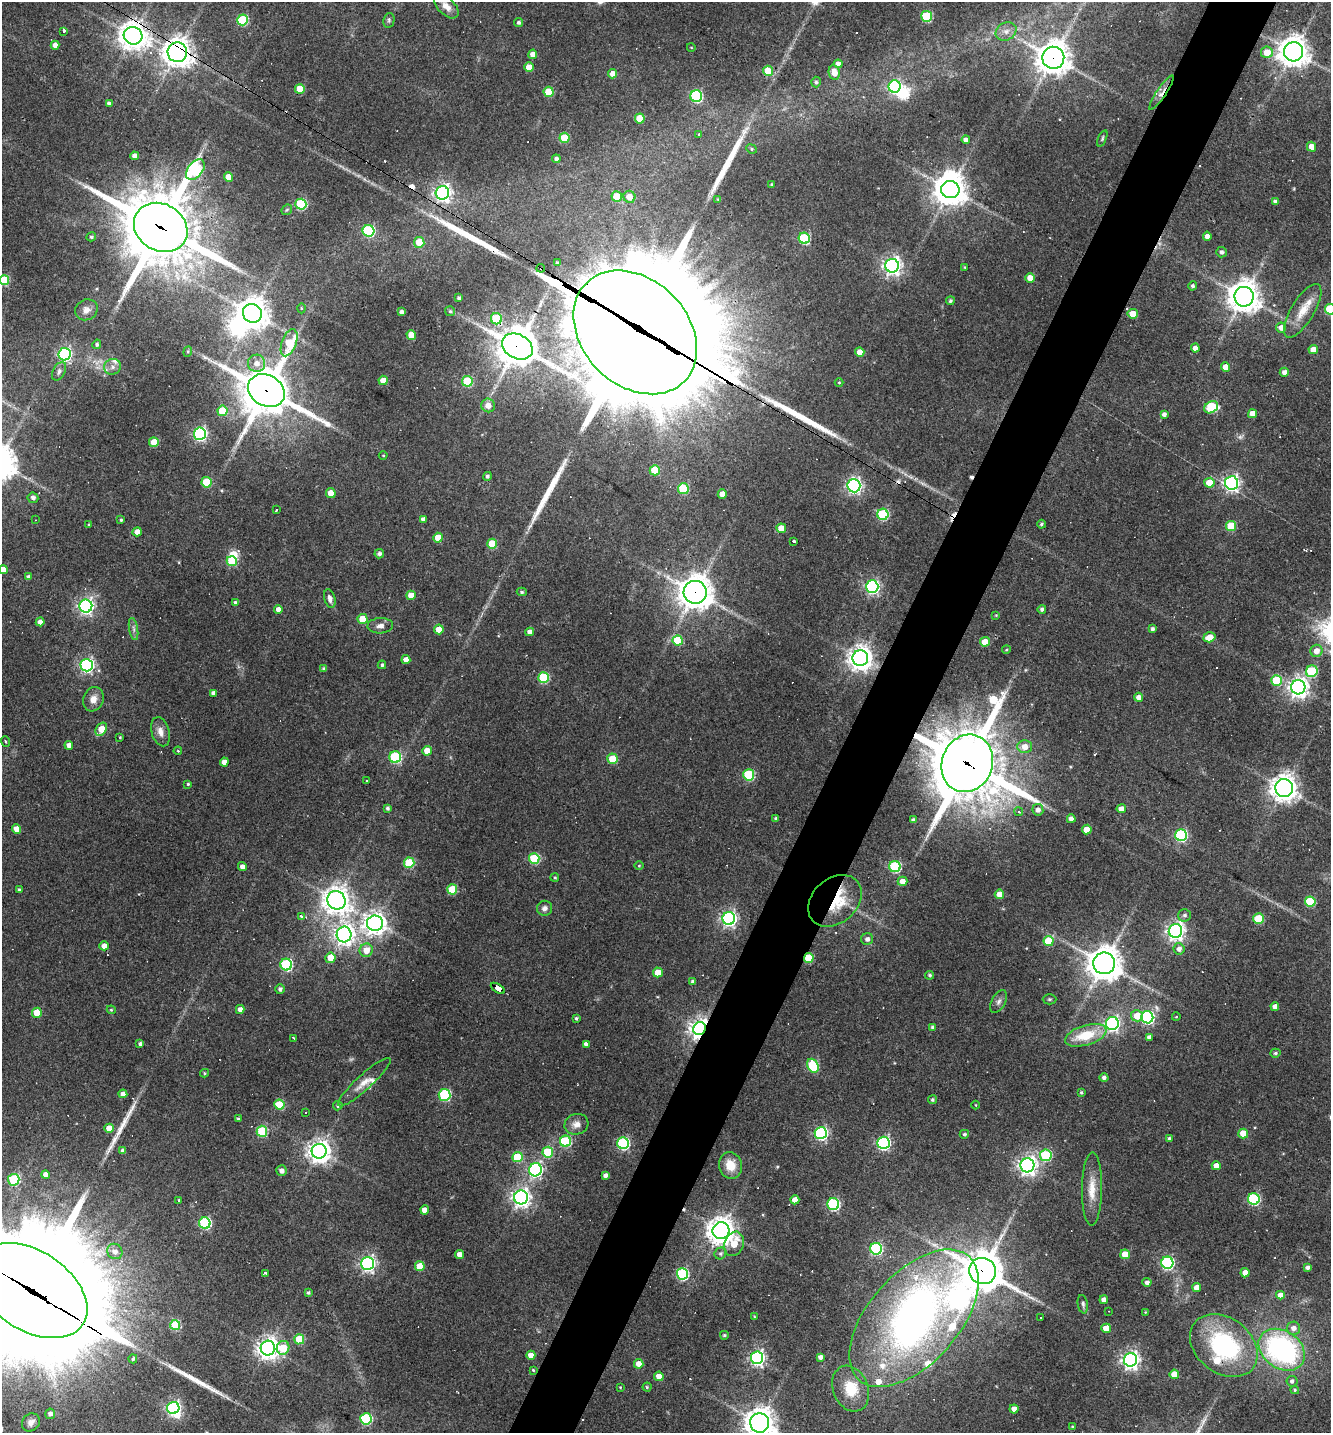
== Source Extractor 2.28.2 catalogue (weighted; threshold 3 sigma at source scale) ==
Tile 10 of 4 x 4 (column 2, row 3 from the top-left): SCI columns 1607-2935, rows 1432-2862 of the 5733 x 5723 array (HDU 1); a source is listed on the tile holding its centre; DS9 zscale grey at full resolution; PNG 1333 x 1435 px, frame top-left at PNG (2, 2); each listed source drawn as its Kron ellipse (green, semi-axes under 4 px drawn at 4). Shown black and unused: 5% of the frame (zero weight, under 3 of 4 exposures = <1% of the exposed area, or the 3 px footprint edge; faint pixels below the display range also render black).
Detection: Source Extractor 2.28.2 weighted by HDU 2 'WHT'; one run over the whole footprint, this tile lists its part. Background 0.0711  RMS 0.0055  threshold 0.0249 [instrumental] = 3 sigma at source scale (4.5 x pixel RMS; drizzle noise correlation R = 1.50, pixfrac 1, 0.05/0.05 arcsec/px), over >= 5 px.
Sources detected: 398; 3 too faint to see at this stretch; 9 inside a brighter object's white glare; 25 cosmic-ray / hot-pixel residue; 6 long thin detections or spike segments (spike, bleed or trail) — neither listed nor drawn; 12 inside a brighter listed object's ellipse — not listed separately; the other 343 listed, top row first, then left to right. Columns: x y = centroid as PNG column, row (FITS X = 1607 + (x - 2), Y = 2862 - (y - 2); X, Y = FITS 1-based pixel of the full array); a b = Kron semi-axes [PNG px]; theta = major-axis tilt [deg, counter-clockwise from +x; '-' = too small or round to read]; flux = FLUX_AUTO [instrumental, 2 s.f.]
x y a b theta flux
446 6 15 8 -44 4.1
927 16 5 5 - 38
242 20 5 5 - 43
389 20 7 5 78 1.1
518 22 4 4 - 1.3
63 31 3 3 - 30
1006 31 11 8 27 3.6
133 36 9 8 - 680
55 45 4 4 - 3.5
691 47 4 3 - 0.4
177 52 10 9 - 630
1267 52 6 6 - 9.4
1293 52 9 9 - 760
533 54 4 4 - 4.4
1053 58 11 11 - 870
838 64 4 4 - 3.6
529 67 5 4 - 8.1
768 71 5 5 - 19
834 72 7 5 -80 6
613 74 4 4 - 5.3
816 82 5 4 - 1.1
895 87 6 6 - 100
300 89 5 5 - 14
549 92 5 5 - 19
1161 93 20 4 56 3.9
696 96 6 6 - 74
109 103 4 3 - 2
640 118 5 5 - 14
699 134 3 3 - 2.7
564 138 5 5 - 18
1102 138 8 4 67 0.87
966 140 4 4 - 3.1
1312 147 5 4 - 5.4
751 149 5 4 - 0.82
134 156 4 4 - 3.2
556 159 4 4 - 2
195 170 12 7 52 64
228 177 4 4 - 6.9
772 185 3 3 - 0.85
950 189 9 8 - 880
442 193 7 6 - 230
617 196 5 5 - 14
629 197 6 6 - 6
718 199 4 4 - 0.51
1276 202 4 4 - 2.2
301 204 5 5 - 48
287 210 6 4 44 0.75
161 227 28 23 -31 4500
368 231 6 5 - 63
1207 236 4 4 - 2.9
91 237 5 4 - 1
804 238 5 5 - 46
419 242 5 5 - 11
1222 252 5 5 - 1.6
557 263 4 3 - 0.77
892 266 7 7 - 270
965 267 3 3 - 0.52
541 268 4 3 - 11
1030 278 5 4 - 6.9
4 280 5 5 - 31
1193 286 5 4 - 1.3
1244 297 10 9 - 890
459 298 4 3 - 1.2
950 301 4 4 - 1.1
301 308 5 3 - 0.52
1330 309 5 5 - 41
86 310 11 10 - 3.6
450 311 5 5 - 0.81
1303 311 30 11 59 10
401 312 4 4 - 2
252 313 10 9 - 840
1133 314 5 5 - 10
496 319 6 5 - 25
1281 327 5 5 - 3.4
635 332 69 53 -45 20000
411 335 5 4 - 9.7
289 343 14 7 69 24
97 344 5 4 - 1
517 346 16 12 -28 1600
1195 348 4 4 - 3.5
1313 349 4 4 - 4.7
188 352 5 4 - 0.73
860 352 5 4 - 4.9
65 354 6 6 - 120
257 363 8 8 - 4.2
112 367 8 7 - 2.5
1225 367 4 4 - 5.7
59 371 10 6 61 1.9
1284 372 4 4 - 2.3
383 380 4 4 - 6.7
467 381 5 5 - 31
839 382 4 3 - 0.48
266 391 19 15 -31 2500
488 405 7 6 - 4.6
1211 407 7 5 32 51
222 411 5 5 - 21
1164 414 4 4 - 2
1253 414 4 4 - 5.9
200 434 6 6 - 110
154 442 5 5 - 12
383 455 4 3 - 0.44
655 470 5 5 - 18
487 476 4 4 - 1.2
206 482 5 5 - 23
1209 483 5 5 - 10
1231 483 6 6 - 190
854 486 7 6 - 160
683 489 5 5 - 36
331 493 5 4 - 8.2
722 494 4 4 - 4.6
33 498 5 5 - 1.9
277 510 3 3 - 5.1
883 514 5 5 - 49
423 519 4 4 - 2.1
35 520 2 2 - 0.29
121 520 4 3 - 0.75
89 524 4 3 - 0.52
1041 524 4 3 - 0.83
1231 526 5 5 - 20
781 528 5 5 - 7.4
137 532 5 4 - 4.3
438 538 5 5 - 9.2
794 541 3 3 - 2
492 544 5 5 - 20
379 554 5 4 - 1.7
232 561 5 5 - 28
3 569 4 4 - 5.1
28 577 4 4 - 1.8
872 587 6 6 - 120
522 592 5 4 - 0.88
695 592 11 11 - 940
411 595 5 4 - 7.2
330 599 9 5 -76 2.5
235 603 4 3 - 2
86 606 6 6 - 170
278 609 4 4 - 2.7
1042 609 4 4 - 1.5
996 615 3 2 - 0.41
363 619 5 5 - 15
40 622 4 4 - 3.7
380 626 13 7 3 3.2
134 629 11 4 -79 1.8
439 629 5 5 - 7.8
1152 629 4 3 - 1.4
530 632 4 4 - 3
1209 637 6 5 - 8.4
678 640 5 5 - 21
985 642 5 4 - 8.5
1006 650 4 3 - 0.54
1316 651 6 6 - 4.9
860 658 8 8 - 530
406 660 4 4 - 4.1
87 665 6 6 - 140
382 665 4 3 - 1
324 669 4 4 - 1.2
1312 671 6 5 - 36
543 678 5 5 - 38
1276 680 5 5 - 24
1298 687 7 7 - 340
213 693 4 4 - 2.2
1138 697 4 4 - 3.2
93 699 12 10 70 5
101 729 7 5 57 10
160 732 15 9 -73 4.5
120 737 3 2 - 0.5
6 742 5 2 - 0.49
69 745 4 4 - 2.8
1025 747 7 6 - 4.6
178 751 4 3 - 0.49
427 751 5 4 - 7.9
395 757 6 6 - 58
613 759 5 5 - 17
224 762 4 4 - 3.6
967 763 29 25 69 4900
749 775 5 5 - 43
367 780 2 2 - 0.39
188 784 3 3 - 0.71
1284 788 9 9 - 600
387 808 4 3 - 1.3
1121 809 5 4 - 4.7
1038 810 6 5 - 2.4
1019 812 4 4 - 1.5
776 819 3 3 - 1.3
1071 819 4 4 - 3.1
913 820 4 4 - 1.9
16 829 4 4 - 6.1
1087 829 5 5 - 10
1181 835 6 6 - 81
534 859 5 5 - 36
409 863 5 5 - 30
639 866 4 3 - 0.47
242 867 4 4 - 2.8
895 867 5 5 - 60
555 877 4 4 - 0.76
902 881 5 4 - 4.7
452 889 5 5 - 22
19 890 4 3 - 0.72
999 894 4 4 - 5.8
336 900 9 9 - 610
835 901 30 22 42 28
1310 902 5 5 - 31
544 908 7 7 - 2.3
1185 915 6 6 - 1.6
302 916 3 3 - 3.3
729 918 6 6 - 180
1259 918 5 5 - 23
375 923 8 8 - 420
1175 931 7 6 - 280
344 934 8 7 - 320
867 939 6 6 - 2.2
1049 941 5 5 - 19
104 946 5 4 - 4.2
1179 949 5 5 - 2.7
366 950 7 6 - 6.5
330 958 5 5 - 8
809 958 5 4 - 21
1104 963 11 11 - 1000
286 964 6 5 - 65
658 972 5 5 - 11
930 975 4 4 - 0.99
693 982 4 4 - 1.6
498 988 8 4 -32 67
280 989 5 5 - 1.7
1049 999 7 5 1 0.92
999 1001 12 6 62 2.2
1275 1006 4 4 - 3
240 1009 4 4 - 3.1
111 1010 4 4 - 0.62
37 1013 5 5 - 14
1137 1016 6 5 - 8.7
1147 1017 6 6 - 100
1176 1017 4 3 - 0.39
576 1018 3 3 - 0.99
1112 1024 6 6 - 140
933 1027 4 4 - 1.2
699 1028 6 6 - 390
1086 1035 21 10 17 19
1149 1037 4 4 - 2.5
294 1038 3 3 - 2.2
140 1044 4 3 - 1.3
586 1044 4 4 - 2.7
1275 1053 5 4 - 1.1
813 1066 7 5 -63 42
205 1073 4 4 - 0.7
1104 1078 4 4 - 1.7
364 1082 35 7 42 6.6
1081 1092 3 3 - 0.74
123 1094 4 4 - 3
445 1095 6 6 - 54
932 1100 4 4 - 0.96
279 1105 5 5 - 25
976 1105 4 3 - 0.42
338 1106 5 4 - 0.94
306 1112 2 2 - 0.36
238 1119 3 3 - 0.8
576 1124 12 10 15 4.2
109 1128 5 4 - 8
262 1131 5 5 - 43
821 1133 6 6 - 120
1243 1133 5 5 - 13
964 1134 4 4 - 1.1
1169 1138 4 4 - 1.1
565 1141 5 5 - 53
623 1143 6 5 - 76
883 1143 6 6 - 110
123 1151 4 4 - 2
319 1151 7 7 - 470
548 1152 5 5 - 28
1046 1155 6 5 - 48
517 1157 5 5 - 24
730 1165 13 11 -73 8.8
1027 1165 7 7 - 290
1216 1166 4 4 - 4.8
535 1170 6 6 - 130
281 1171 5 5 - 2.8
45 1175 4 4 - 3.8
605 1175 4 4 - 2
14 1180 6 5 - 44
1092 1189 37 10 89 11
521 1197 7 7 - 270
1254 1199 6 5 - 67
179 1200 3 3 - 0.49
795 1200 4 4 - 5.3
833 1204 6 6 - 77
425 1210 4 4 - 5.1
205 1223 6 5 - 62
721 1231 8 8 - 660
734 1244 12 9 68 11
876 1249 6 6 - 69
115 1251 8 7 - 3.7
721 1253 6 5 - 1.3
459 1254 4 4 - 4.7
1125 1254 5 5 - 11
1167 1263 6 6 - 97
367 1264 6 6 - 190
420 1266 5 5 - 14
1307 1268 4 3 - 1.9
983 1271 13 13 - 1500
265 1273 3 3 - 3.5
1245 1273 4 4 - 4.5
682 1274 6 5 - 75
1147 1282 4 4 - 1.7
1197 1287 4 4 - 4.9
31 1290 62 39 -33 26000
308 1292 3 3 - 0.97
1280 1295 4 4 - 4.3
1104 1300 4 4 - 2.8
1083 1304 9 5 -80 1.5
1109 1311 3 2 - 0.32
1145 1312 3 3 - 0.4
754 1316 3 2 - 0.39
1041 1317 2 2 - 0.5
914 1318 83 45 48 380
175 1325 5 5 - 30
1106 1328 5 4 - 8.4
1293 1328 7 6 - 3
724 1335 4 4 - 0.86
299 1339 5 5 - 23
1224 1346 37 27 -37 67
268 1348 7 7 - 420
283 1348 7 6 - 18
1282 1350 25 18 -35 100
531 1355 4 4 - 5.7
820 1357 4 4 - 2.4
757 1358 6 6 - 170
133 1359 4 4 - 1
1130 1360 6 6 - 260
639 1364 5 4 - 5.5
533 1370 3 3 - 0.56
1174 1374 5 4 - 9.5
659 1376 4 4 - 6.9
1292 1381 5 5 - 1.6
620 1387 3 3 - 0.47
647 1387 4 4 - 0.71
851 1389 24 17 -68 16
1295 1390 4 4 - 0.71
173 1408 6 6 - 130
1014 1409 4 4 - 3.3
50 1414 5 5 - 2.3
366 1419 5 5 - 53
31 1422 10 8 47 3.2
760 1423 10 9 - 770
1072 1427 3 3 - 0.5
Overlapping masked pixels (flux is a lower limit): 20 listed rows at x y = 133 36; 177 52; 1053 58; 1161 93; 442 193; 161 227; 541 268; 496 319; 635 332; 517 346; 266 391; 695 592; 967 763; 835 901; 809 958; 498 988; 699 1028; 983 1271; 31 1290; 914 1318
Isophote crosses this tile's border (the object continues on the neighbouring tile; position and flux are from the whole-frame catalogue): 5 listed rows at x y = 4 280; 1330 309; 3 569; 31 1290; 760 1423